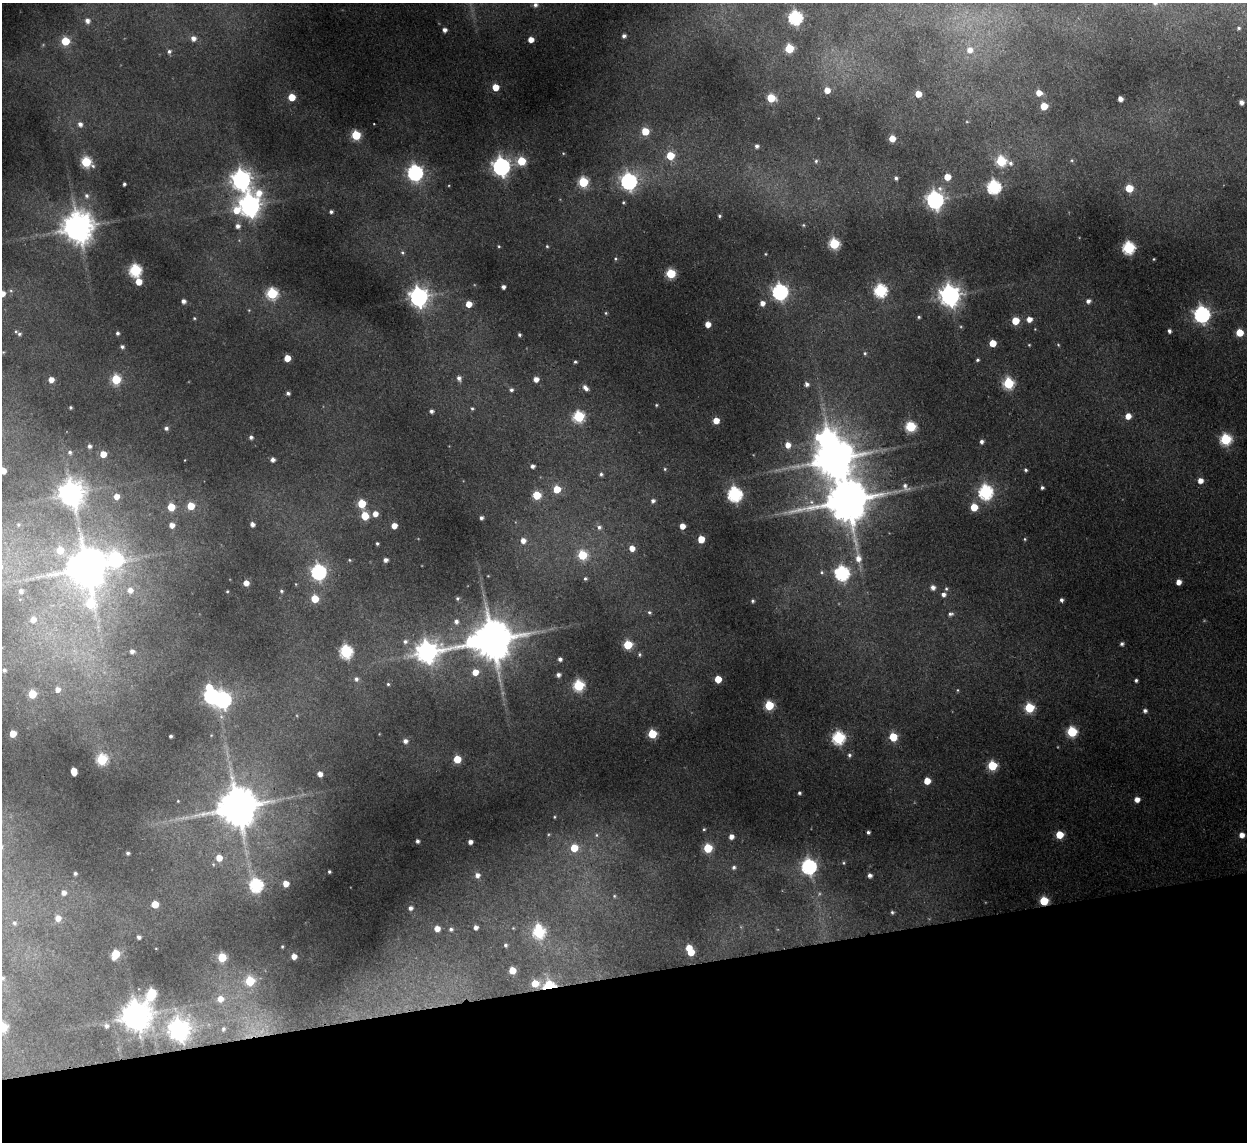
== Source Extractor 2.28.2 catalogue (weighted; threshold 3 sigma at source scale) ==
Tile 14 of 4 x 4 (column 2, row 4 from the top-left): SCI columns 1297-2541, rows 154-1293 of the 5082 x 4980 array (HDU 1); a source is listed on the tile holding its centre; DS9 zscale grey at full resolution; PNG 1249 x 1144 px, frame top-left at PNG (2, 3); no overlay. Shown black and unused: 15% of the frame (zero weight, under 2 of 3 exposures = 3% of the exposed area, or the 3 px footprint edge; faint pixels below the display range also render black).
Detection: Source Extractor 2.28.2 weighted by HDU 2 'WHT'; one run over the whole footprint, this tile lists its part. Background 0.189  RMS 0.016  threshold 0.0721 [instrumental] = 3 sigma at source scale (4.5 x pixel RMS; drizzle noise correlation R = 1.50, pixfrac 1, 0.05/0.05 arcsec/px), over >= 5 px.
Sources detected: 292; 3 too faint to see at this stretch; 3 inside a brighter object's white glare — not listed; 1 inside a brighter listed object's ellipse — not listed separately; the other 285 listed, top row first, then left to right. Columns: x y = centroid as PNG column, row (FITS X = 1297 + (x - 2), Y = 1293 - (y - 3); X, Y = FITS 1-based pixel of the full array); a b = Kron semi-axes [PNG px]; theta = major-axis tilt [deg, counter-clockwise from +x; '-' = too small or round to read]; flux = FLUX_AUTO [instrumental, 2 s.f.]
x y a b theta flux
535 5 6 5 - 5.3
795 18 6 6 - 270
87 21 7 7 - 8.5
1239 28 4 3 - 2.1
445 30 4 4 - 6.7
624 36 4 4 - 4.3
193 38 6 6 - 8.7
531 39 5 4 - 14
65 41 5 5 - 61
789 48 5 5 - 77
970 50 8 8 - 14
169 51 6 5 - 4.2
495 87 5 5 - 28
827 90 5 5 - 14
1039 93 5 5 - 15
918 94 5 5 - 20
292 97 5 5 - 33
771 98 5 5 - 57
1120 99 4 4 - 9.2
1241 102 4 4 - 8.1
1044 106 5 5 - 35
80 124 6 5 - 6.5
645 131 5 5 - 38
356 135 5 5 - 92
892 138 5 5 - 21
757 146 4 4 - 4.6
563 153 5 3 - 1.4
670 156 6 5 - 46
1072 160 5 4 - 2.1
521 161 5 5 - 63
816 161 6 5 - 3
1001 161 6 5 - 120
86 162 6 6 - 110
1010 163 9 6 -43 5.9
501 167 7 7 - 730
415 173 7 7 - 430
947 177 5 5 - 22
896 178 5 5 - 4
241 180 8 7 - 960
629 181 7 7 - 550
583 182 5 5 - 110
124 184 4 3 - 3.1
994 187 6 6 - 290
1129 188 5 5 - 42
86 196 6 6 - 4.9
935 200 7 7 - 650
623 202 5 4 - 2
250 206 11 8 43 1300
331 212 5 4 - 3.7
719 216 4 3 - 2.3
803 225 4 4 - 1.6
238 226 5 5 - 6.4
78 227 10 9 - 2900
834 244 6 5 - 140
499 246 4 3 - 1.7
547 246 5 4 - 1.8
1129 248 6 6 - 220
402 253 6 6 - 3
765 254 4 3 - 1.1
615 259 5 3 - 1.9
1154 259 3 3 - 1.3
135 270 6 6 - 200
671 273 5 5 - 92
138 282 5 5 - 23
503 287 4 4 - 5.9
880 290 6 6 - 230
780 292 7 6 - 480
2 293 6 5 - 12
272 293 6 6 - 150
950 295 8 7 - 1100
419 297 7 7 - 870
183 301 5 4 - 6.3
1088 301 5 5 - 5.9
762 303 5 5 - 10
469 304 5 5 - 21
606 313 4 4 - 1.9
1202 314 7 7 - 510
919 317 4 3 - 2.4
194 318 4 4 - 1.7
1029 319 5 5 - 12
1015 321 5 5 - 40
708 324 5 5 - 13
1035 329 3 3 - 0.98
1169 331 4 3 - 4.4
117 333 4 4 - 3.4
1240 333 5 5 - 33
19 334 7 6 - 4.3
519 335 4 4 - 2.8
993 343 5 5 - 31
1029 345 4 4 - 1.4
1058 345 5 4 - 1.6
122 347 5 4 - 3.8
3 352 4 3 - 1.2
865 353 5 5 - 2.6
287 358 5 5 - 24
977 360 4 4 - 2.6
575 362 4 3 - 2.4
459 378 7 5 -61 6.1
116 379 6 5 - 91
536 379 5 5 - 10
51 380 5 4 - 13
1008 383 6 6 - 130
807 384 5 5 - 5.5
585 388 8 5 -50 7.5
511 390 5 4 - 3.7
288 393 4 4 - 3.7
656 405 4 4 - 1.7
71 407 3 3 - 2.4
472 409 5 4 - 2.2
431 411 4 4 - 4.9
579 416 6 6 - 150
1128 416 6 5 - 14
716 421 5 5 - 21
911 427 6 5 - 130
166 428 6 5 - 4.5
251 437 5 4 - 4.3
1225 439 6 6 - 150
982 442 5 4 - 5
788 445 6 6 - 14
89 446 4 3 - 4.1
70 452 4 4 - 3.1
103 454 5 5 - 19
833 459 14 10 23 4900
185 460 3 2 - 0.86
273 460 4 4 - 6
532 466 4 4 - 5.1
665 469 4 4 - 1.8
3 470 5 5 - 18
1025 470 4 3 - 2.6
601 474 5 5 - 3.2
1200 481 6 6 - 12
905 486 12 7 -53 8.8
1042 488 3 3 - 3.2
557 489 5 5 - 38
986 492 7 6 - 290
71 493 9 8 - 1700
735 494 7 7 - 300
537 495 5 5 - 49
117 496 5 5 - 14
847 500 14 12 14 6500
653 501 5 5 - 4.4
362 504 5 5 - 57
191 506 5 5 - 34
171 507 5 5 - 35
974 507 5 5 - 33
375 514 6 6 - 12
365 516 6 6 - 36
481 518 4 3 - 4.2
252 524 4 4 - 6.3
18 525 5 5 - 2.1
172 525 5 5 - 9.6
394 526 5 5 - 15
682 526 5 4 - 16
599 527 7 7 - 5.3
701 539 5 5 - 27
1025 539 4 4 - 1.8
523 541 6 6 - 9.5
377 543 3 3 - 2.3
632 548 5 5 - 13
60 550 7 7 - 29
582 555 6 5 - 77
858 558 11 8 -86 15
116 560 10 9 - 220
349 560 4 4 - 1.6
385 560 4 4 - 5.2
86 567 12 12 - 4500
319 572 7 6 - 360
821 572 6 6 - 3.3
842 573 7 7 - 320
585 579 5 5 - 2.7
1178 582 5 4 - 11
246 583 4 4 - 12
933 587 5 5 - 6.7
946 589 6 5 - 2.3
130 590 7 7 - 11
21 591 5 5 - 4.8
227 591 3 2 - 1.3
281 591 4 4 - 2.2
943 595 5 5 - 6.1
457 598 5 5 - 2.7
315 599 5 5 - 40
1061 600 5 4 - 4
753 601 4 4 - 2.5
90 604 20 11 81 69
649 612 6 5 - 3.6
950 614 7 5 9 4
33 620 6 6 - 11
456 621 6 6 - 6.3
492 640 11 11 - 5900
405 641 7 6 - 4.8
1122 644 5 4 - 3.8
628 645 5 5 - 71
132 651 5 4 - 5.5
346 652 6 6 - 200
427 652 10 8 11 1100
639 654 6 5 - 2.9
560 659 4 4 - 4.9
4 670 4 3 - 3.2
475 672 6 6 - 19
558 675 5 4 - 5.4
356 679 6 6 - 4.2
718 679 5 5 - 34
1136 680 4 4 - 3.2
388 684 3 3 - 1.8
579 685 6 6 - 150
57 689 6 6 - 9.2
958 690 5 3 - 1.6
32 694 5 5 - 53
211 696 7 6 - 370
223 700 7 7 - 430
769 705 5 5 - 82
1029 708 5 5 - 93
1145 711 5 4 - 4.7
1072 732 6 6 - 110
13 734 5 5 - 25
652 734 5 5 - 74
171 736 3 3 - 3.2
893 737 5 5 - 51
838 738 6 6 - 230
405 741 5 5 - 6.2
849 755 5 5 - 3.4
102 759 6 6 - 120
457 759 5 5 - 42
992 766 5 5 - 94
74 771 6 4 -77 23
320 774 5 4 - 9.1
927 781 5 5 - 23
799 793 3 3 - 2.6
1137 799 5 5 - 12
178 801 4 3 - 1.2
237 807 12 11 - 5300
554 817 4 3 - 1.5
704 829 4 3 - 1.7
868 832 4 3 - 3.4
596 835 5 5 - 2.7
1059 835 5 5 - 41
1242 835 5 5 - 12
731 837 4 4 - 9
417 841 4 3 - 4.1
470 842 4 4 - 7.4
574 848 6 6 - 36
708 848 5 5 - 67
128 853 4 3 - 3.4
219 858 5 5 - 18
843 863 5 4 - 2
809 866 7 6 - 390
734 867 5 5 - 3.7
329 872 3 3 - 2.4
75 873 4 4 - 3.3
477 875 6 6 - 8.2
870 875 5 4 - 6
286 884 5 4 - 17
256 885 6 6 - 240
64 893 5 5 - 7.7
614 896 5 4 - 1.8
1044 901 5 5 - 74
155 904 5 5 - 27
410 908 5 5 - 5.7
892 912 5 4 - 2.8
58 918 6 5 - 13
14 923 4 4 - 2.3
476 927 4 4 - 6.1
437 928 5 5 - 13
513 928 3 3 - 1.1
451 929 5 5 - 3.5
539 932 7 6 - 160
139 937 4 3 - 4.3
505 945 4 4 - 3
282 946 3 2 - 1.3
691 952 6 5 - 33
115 954 6 5 - 55
294 956 4 4 - 12
222 957 5 5 - 65
512 970 5 5 - 29
2 978 7 5 11 3.4
250 981 6 6 - 66
535 983 6 6 - 29
549 986 7 6 - 130
151 994 12 6 71 100
220 999 7 7 - 14
136 1016 9 9 - 2400
106 1026 6 5 - 5.2
2 1027 5 5 - 95
223 1029 6 5 - 3.3
179 1030 8 7 - 1100
Overlapping masked pixels (flux is a lower limit): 2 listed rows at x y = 1044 901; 549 986
Isophote crosses this tile's border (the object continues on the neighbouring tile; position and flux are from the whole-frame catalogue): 4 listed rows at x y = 2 293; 3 470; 2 978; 2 1027